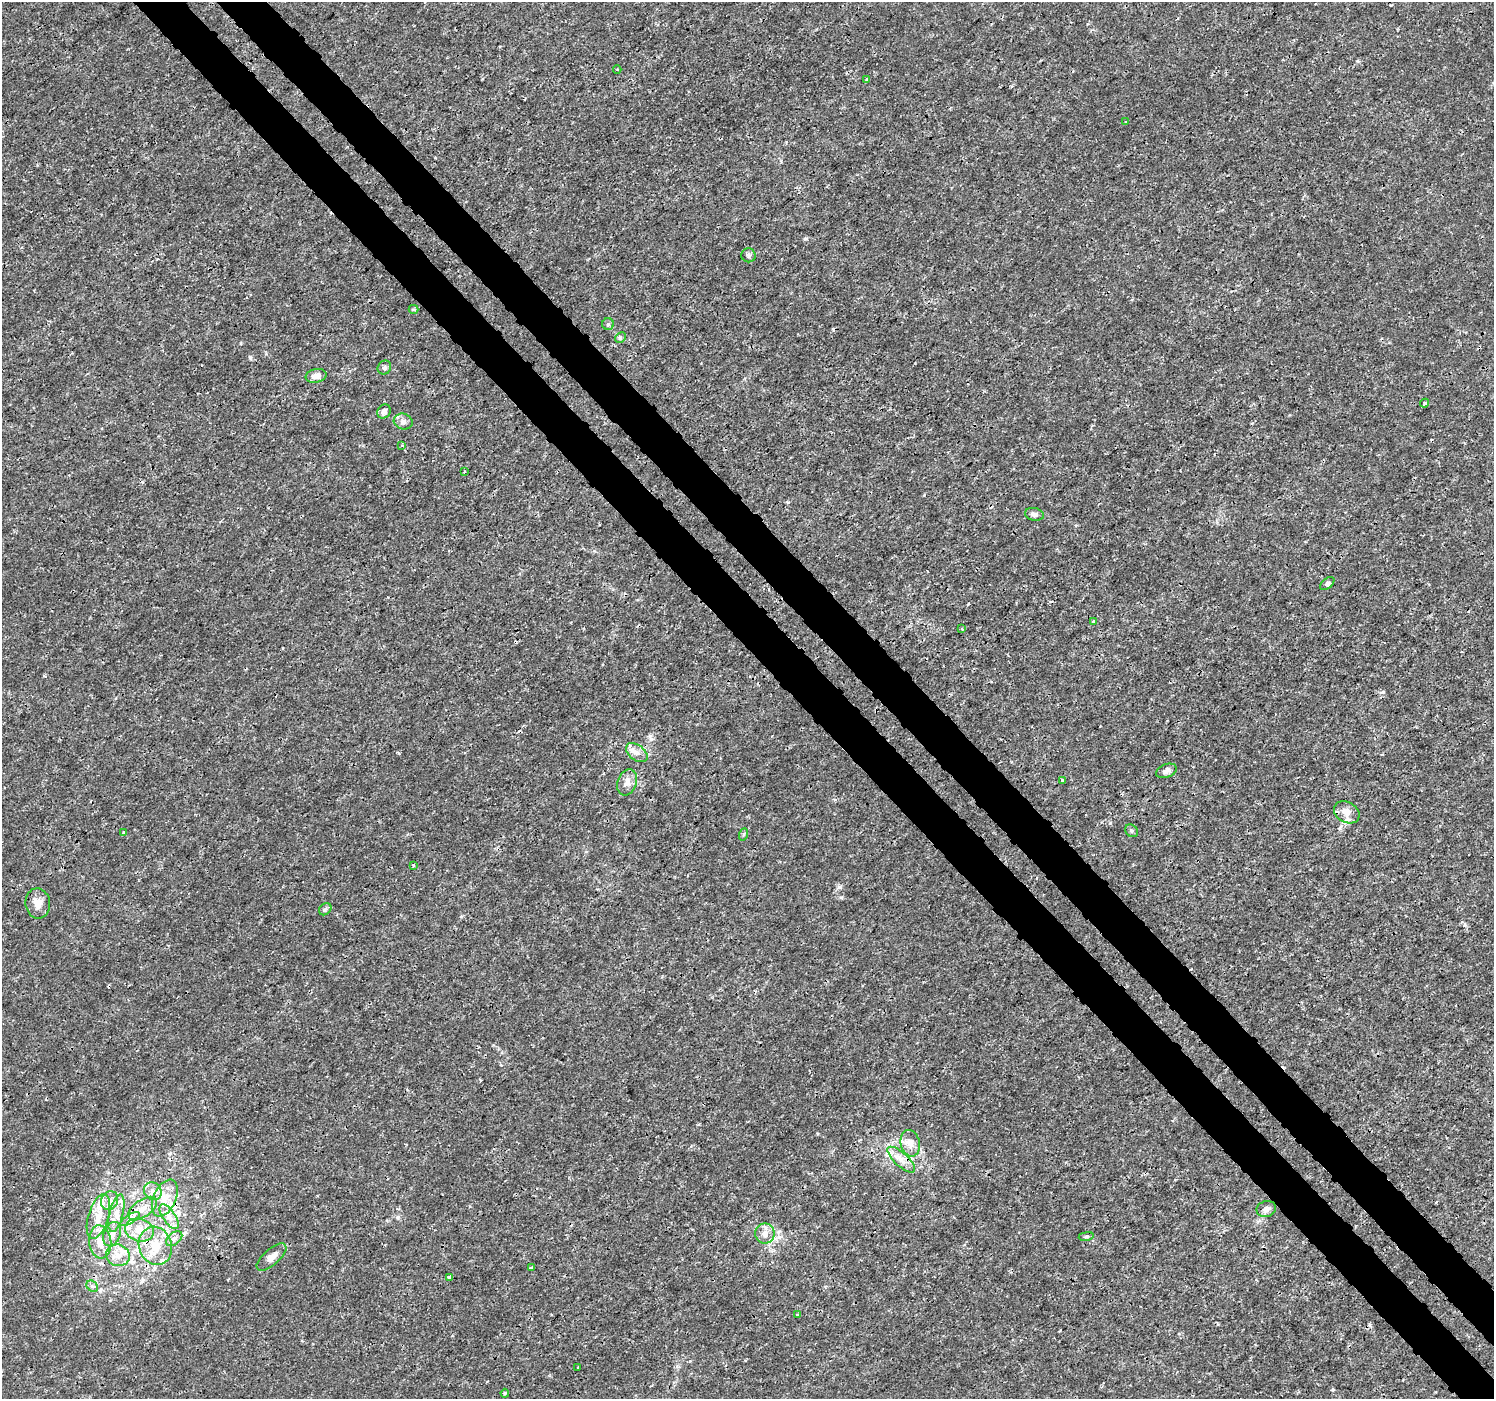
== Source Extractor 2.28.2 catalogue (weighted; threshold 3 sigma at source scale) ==
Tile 6 of 4 x 4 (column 2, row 2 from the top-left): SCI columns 1538-3029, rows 2981-4377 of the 6065 x 6025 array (HDU 1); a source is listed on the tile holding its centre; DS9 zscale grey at full resolution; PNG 1496 x 1401 px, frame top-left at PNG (2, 2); each listed source drawn as its Kron ellipse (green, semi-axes under 4 px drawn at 4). Shown black and unused: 7% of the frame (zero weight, under 3 of 4 exposures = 5% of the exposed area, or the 3 px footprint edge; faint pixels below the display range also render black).
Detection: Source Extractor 2.28.2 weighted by HDU 2 'WHT'; one run over the whole footprint, this tile lists its part. Background 0.00113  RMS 7.8e-04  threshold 0.00351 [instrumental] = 3 sigma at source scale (4.5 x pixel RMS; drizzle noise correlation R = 1.50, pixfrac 1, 0.0396/0.0396 arcsec/px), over >= 5 px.
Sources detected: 69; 6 cosmic-ray / hot-pixel residue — neither listed nor drawn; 8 inside a brighter listed object's ellipse — not listed separately; the other 55 listed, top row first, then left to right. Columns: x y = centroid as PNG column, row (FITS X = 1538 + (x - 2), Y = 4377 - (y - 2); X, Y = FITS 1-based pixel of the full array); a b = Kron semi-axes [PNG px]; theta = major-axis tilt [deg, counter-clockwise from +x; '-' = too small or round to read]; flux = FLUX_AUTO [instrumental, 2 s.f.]
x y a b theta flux
617 70 4 3 - 0.077
867 79 4 3 - 0.064
1125 122 3 2 - 0.056
748 255 7 7 - 0.19
414 309 5 3 - 0.12
608 324 6 6 - 0.15
620 338 6 4 45 0.12
384 367 7 6 - 0.22
316 376 10 7 10 0.5
1424 403 5 3 - 0.11
384 411 7 6 - 0.36
403 422 9 8 - 0.32
402 445 4 3 - 0.079
464 472 3 2 - 0.091
1034 514 9 6 -12 0.32
1327 583 8 5 40 0.2
1094 621 4 3 - 0.17
962 629 4 3 - 0.11
637 753 12 7 -37 0.5
1166 771 11 6 20 0.34
1062 780 3 3 - 0.14
627 782 14 9 71 0.53
1347 812 14 10 -32 0.62
1131 831 7 5 -47 0.16
124 832 3 3 - 0.085
744 834 6 4 71 0.12
413 865 3 3 - 0.11
38 903 15 12 -81 0.74
325 909 7 5 42 0.16
910 1143 13 9 -77 0.84
901 1160 17 6 -43 0.7
153 1191 9 8 - 0.49
165 1198 19 11 65 1.3
110 1201 10 8 62 0.5
143 1209 16 8 35 0.86
1266 1209 10 8 19 0.32
116 1213 19 7 76 0.74
98 1216 23 10 73 1.3
169 1217 14 6 -57 0.57
130 1219 11 4 32 0.27
139 1230 14 11 -16 1
112 1234 12 8 72 0.56
765 1234 10 10 - 0.62
1086 1236 8 4 9 0.12
174 1239 9 6 40 0.28
100 1242 16 11 -84 1
155 1246 19 16 -72 1.9
118 1255 12 10 -19 0.77
271 1257 18 8 41 0.67
531 1268 3 3 - 0.12
450 1277 4 4 - 0.27
92 1286 6 5 - 0.19
797 1315 4 3 - 0.11
578 1367 3 2 - 0.12
505 1393 4 4 - 0.079
Unlisted compact peaks at least as high as the median listed source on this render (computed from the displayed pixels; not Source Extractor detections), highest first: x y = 250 357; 839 887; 841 897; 1110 823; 805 239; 788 502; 924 495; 968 604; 1465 925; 399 753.